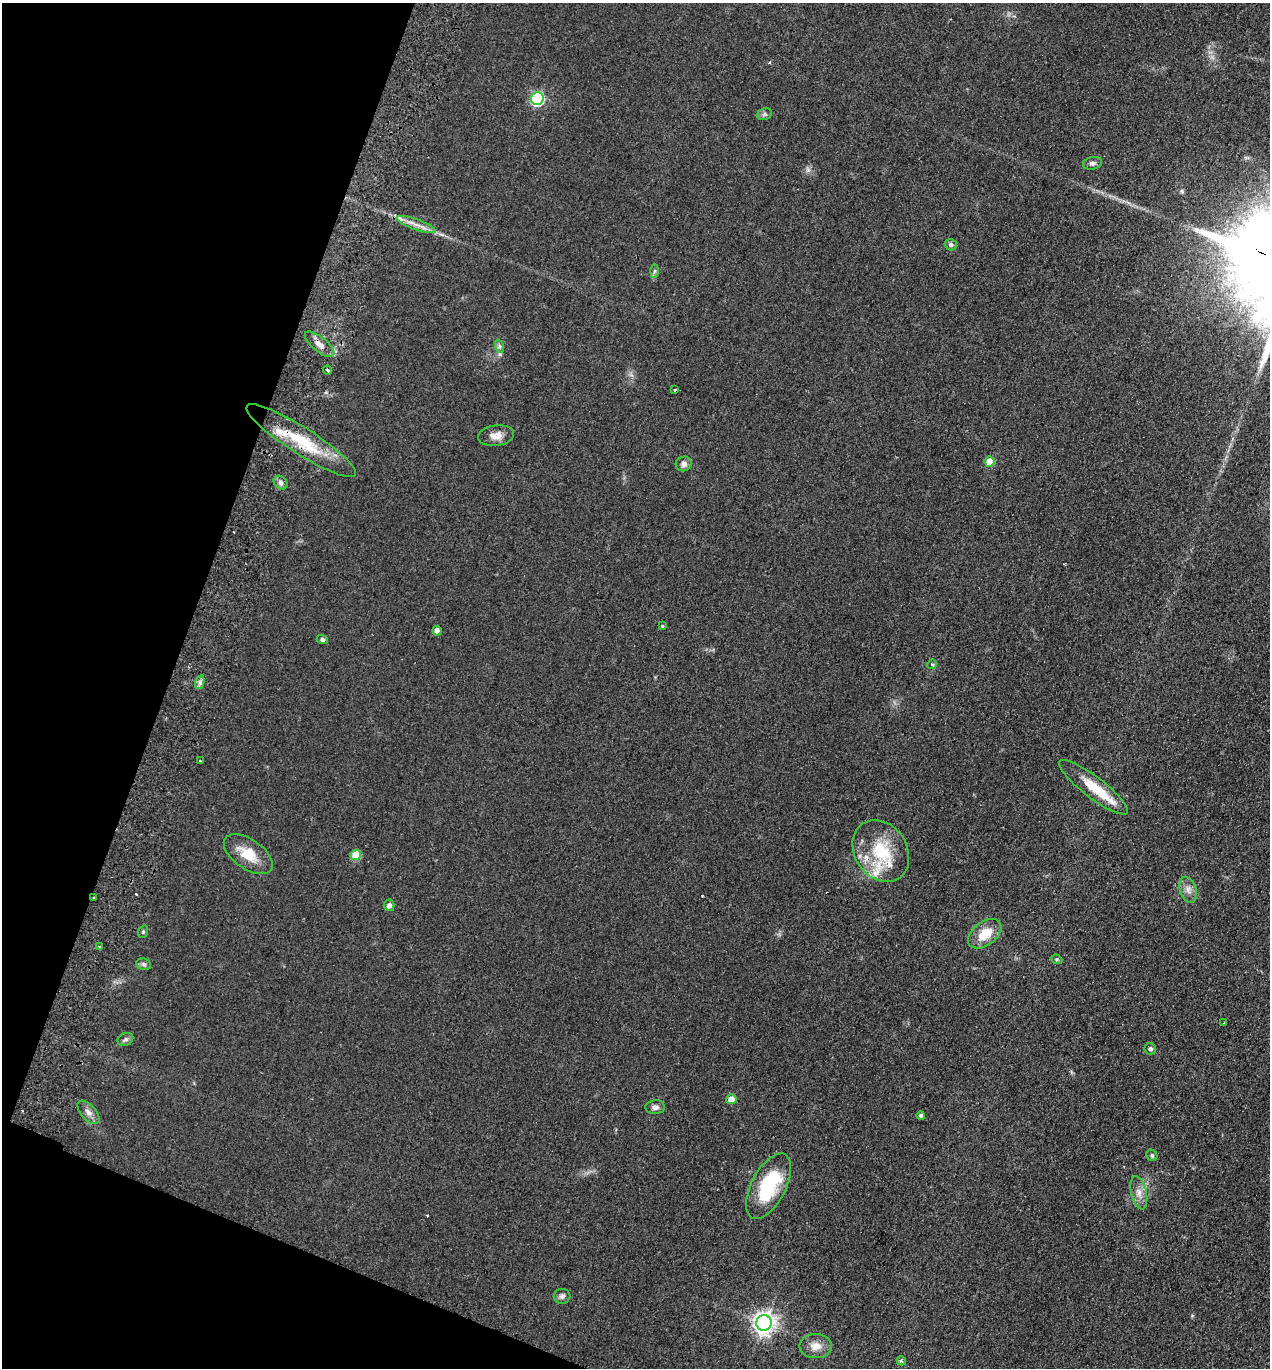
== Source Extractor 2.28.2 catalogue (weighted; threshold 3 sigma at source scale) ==
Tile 9 of 4 x 4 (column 1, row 3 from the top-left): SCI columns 191-1458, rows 1391-2756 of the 5585 x 5513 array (HDU 1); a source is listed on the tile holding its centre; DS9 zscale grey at full resolution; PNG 1272 x 1370 px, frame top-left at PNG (2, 3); each listed source drawn as its Kron ellipse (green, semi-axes under 4 px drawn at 4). Shown black and unused: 18% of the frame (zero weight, under 2 of 3 exposures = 3% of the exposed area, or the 3 px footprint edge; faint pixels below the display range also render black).
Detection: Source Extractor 2.28.2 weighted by HDU 2 'WHT'; one run over the whole footprint, this tile lists its part. Background 0.0489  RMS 0.0093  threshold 0.0417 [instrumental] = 3 sigma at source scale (4.5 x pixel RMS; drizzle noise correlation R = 1.50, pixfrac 1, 0.05/0.05 arcsec/px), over >= 5 px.
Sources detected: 53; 1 cosmic-ray / hot-pixel residue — neither listed nor drawn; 5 inside a brighter listed object's ellipse — not listed separately; the other 47 listed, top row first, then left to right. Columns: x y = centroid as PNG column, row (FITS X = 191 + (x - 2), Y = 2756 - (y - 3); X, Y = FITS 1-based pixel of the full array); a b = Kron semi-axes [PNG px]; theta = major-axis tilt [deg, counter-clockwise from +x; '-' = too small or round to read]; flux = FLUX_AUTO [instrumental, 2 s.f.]
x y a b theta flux
537 99 6 6 - 130
764 114 7 5 21 2.1
1092 163 9 6 10 3
416 225 21 5 -20 7.9
951 245 6 6 - 2.6
654 271 7 4 88 1.7
319 344 18 7 -39 7.4
499 346 7 4 -71 2
327 370 5 3 - 7.5
675 390 3 3 - 1.9
496 436 18 10 8 8.3
301 441 64 13 -33 47
990 462 5 5 - 19
684 464 8 7 - 4.4
281 483 7 6 - 3.3
662 626 4 3 - 1.3
437 631 5 4 - 5.5
322 639 5 4 - 2.1
932 664 5 4 - 1.8
200 682 7 4 73 2.7
200 761 3 2 - 0.86
1093 787 42 10 -37 28
881 851 33 26 -56 52
248 854 28 14 -35 22
356 855 5 5 - 32
1188 890 13 8 -72 6
94 898 3 3 - 1.5
389 905 5 5 - 3.7
143 932 6 5 - 1.3
985 934 19 11 38 20
99 946 3 3 - 2.9
1057 959 5 4 - 1.2
144 964 7 5 -21 2
1224 1023 3 2 - 0.88
125 1039 8 6 25 2.4
1150 1049 6 5 - 2.5
731 1099 5 5 - 10
655 1107 9 7 4 3.7
88 1112 14 7 -48 5.4
921 1115 4 4 - 2.6
1152 1155 6 5 - 1.7
769 1186 36 17 62 63
1139 1193 17 7 -77 7.5
562 1296 8 7 - 3.1
764 1323 8 7 - 640
816 1346 16 12 0 10
901 1361 5 4 - 2.1
Overlapping masked pixels (flux is a lower limit): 2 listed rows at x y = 301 441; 94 898